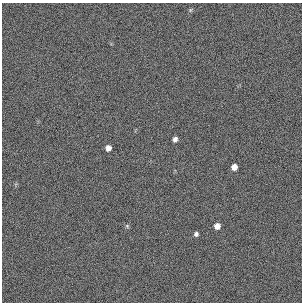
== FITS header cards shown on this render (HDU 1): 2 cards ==
NAXIS1  =                  300 / length of original image axis
NAXIS2  =                  300 / length of original image axis

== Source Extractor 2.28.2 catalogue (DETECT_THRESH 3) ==
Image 300 x 300 px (HDU 1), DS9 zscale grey, 1 PNG px = 1 image px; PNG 304 x 304 px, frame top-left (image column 1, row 300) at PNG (2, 3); no overlay
Background 384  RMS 66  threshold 199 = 3 sigma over >= 5 px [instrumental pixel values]
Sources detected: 7; all 7 listed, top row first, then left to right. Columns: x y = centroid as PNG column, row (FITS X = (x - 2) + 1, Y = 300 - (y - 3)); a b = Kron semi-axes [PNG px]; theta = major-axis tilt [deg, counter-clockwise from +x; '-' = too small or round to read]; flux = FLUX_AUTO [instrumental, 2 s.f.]
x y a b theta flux
190 10 6 4 71 5600
175 139 6 5 - 15000
108 148 5 5 - 23000
234 167 5 5 - 26000
127 226 6 5 - 6000
217 226 6 5 - 25000
196 234 5 4 - 11000